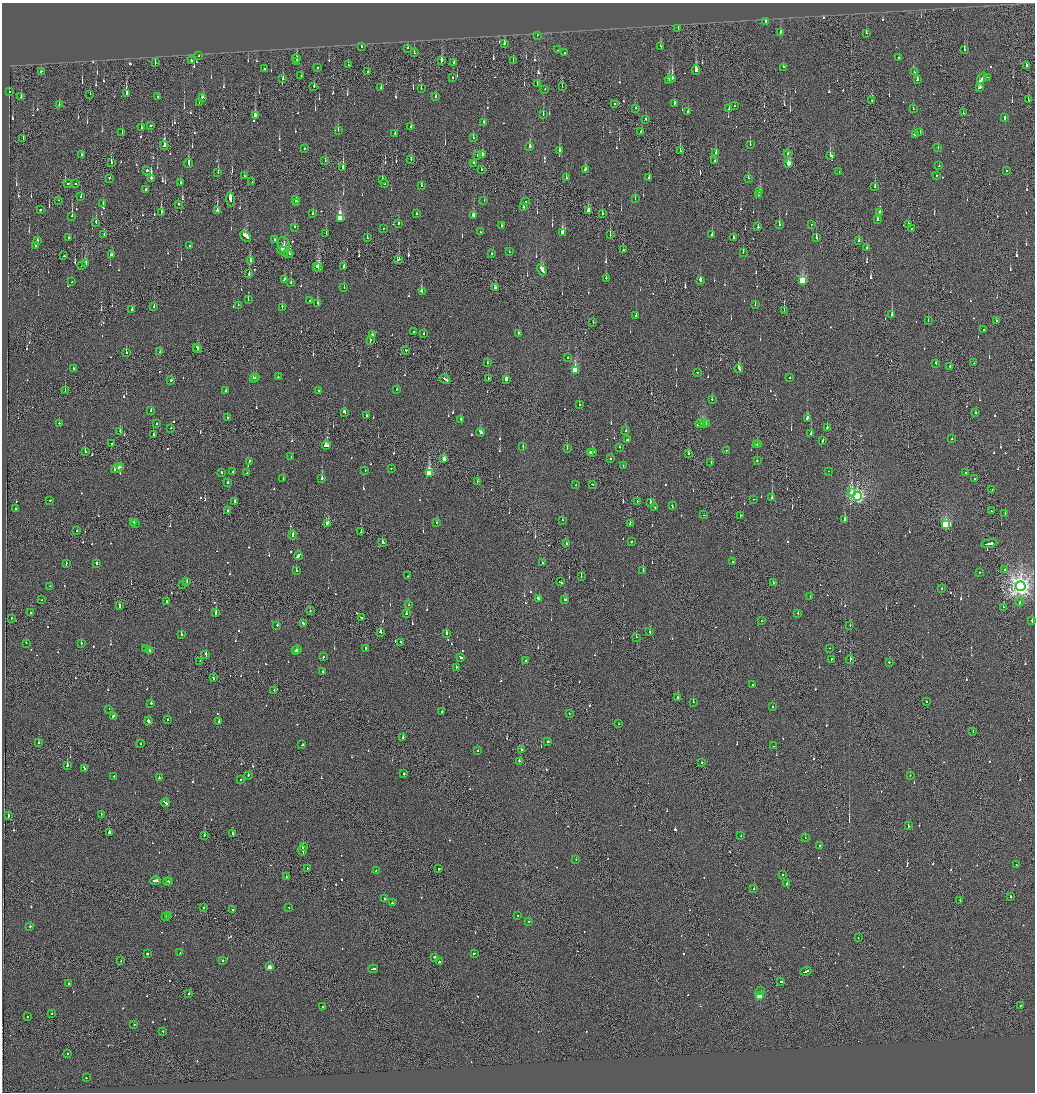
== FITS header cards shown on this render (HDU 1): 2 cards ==
NAXIS1  =                 2065
NAXIS2  =                 2180

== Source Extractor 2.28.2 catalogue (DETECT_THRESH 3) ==
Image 2065 x 2180 px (HDU 1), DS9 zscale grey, zoomed out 1/2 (1 PNG px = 2 x 2 image px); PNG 1037 x 1094 px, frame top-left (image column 1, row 2179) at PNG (2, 3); each listed source drawn as its Kron ellipse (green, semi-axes under 4 px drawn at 4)
Background -0.133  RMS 0.068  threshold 0.203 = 3 sigma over >= 5 px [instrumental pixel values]
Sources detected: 1085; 48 cannot appear on this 1/2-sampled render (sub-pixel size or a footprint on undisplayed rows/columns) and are neither listed nor drawn; of the other 1037, the 500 brightest by FLUX_AUTO listed and drawn (537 fainter detections omitted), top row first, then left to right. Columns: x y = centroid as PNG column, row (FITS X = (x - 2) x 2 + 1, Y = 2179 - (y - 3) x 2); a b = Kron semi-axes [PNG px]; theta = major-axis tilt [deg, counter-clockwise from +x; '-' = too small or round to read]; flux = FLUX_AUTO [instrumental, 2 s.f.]
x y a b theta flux
765 21 2 2 - 560
678 28 2 1 - 130
781 32 2 2 - 82
866 33 2 2 - 140
537 35 2 2 - 120
504 44 4 2 - 100
361 46 2 2 - 130
660 46 2 2 - 180
408 48 3 2 - 150
557 50 2 2 - 64
964 50 4 1 - 91
414 53 2 1 - 200
565 53 2 2 - 97
199 56 2 2 - 94
898 57 2 2 - 140
296 58 4 2 - 100
191 60 2 2 - 72
297 61 2 2 - 450
441 61 4 2 - 82
513 61 2 1 - 70
454 62 2 1 - 130
155 63 2 1 - 110
348 65 2 1 - 140
1027 65 2 2 - 400
783 67 2 2 - 73
317 68 2 2 - 170
264 69 2 2 - 340
696 70 5 3 - 140
41 71 3 2 - 240
368 71 2 1 - 120
914 72 2 2 - 170
301 76 2 1 - 63
987 77 2 2 - 63
283 78 3 2 - 90
452 78 2 2 - 67
672 78 4 2 - 460
982 78 6 2 54 580
917 79 2 2 - 460
669 81 3 2 - 250
537 84 2 2 - 110
314 86 2 2 - 150
562 86 2 1 - 83
980 87 3 3 - 140
381 88 2 2 - 66
421 88 2 2 - 76
545 89 2 1 - 88
9 92 2 2 - 80
126 93 4 2 - 230
90 94 2 1 - 67
435 96 2 2 - 100
21 97 3 2 - 73
157 97 2 2 - 240
202 97 3 2 - 150
1028 100 2 1 - 110
872 101 2 1 - 66
199 103 2 2 - 120
59 104 3 2 - 94
614 104 2 2 - 85
674 104 4 2 - 170
734 106 2 2 - 68
636 108 2 1 - 130
729 109 3 2 - 73
913 109 2 2 - 83
688 112 2 2 - 160
963 113 2 1 - 110
543 114 2 2 - 120
255 116 3 2 - 490
1005 118 3 2 - 350
646 119 2 2 - 87
484 122 2 2 - 110
151 125 3 2 - 360
141 127 4 2 - 78
411 127 2 2 - 170
338 130 3 2 - 150
641 132 2 2 - 160
920 132 2 2 - 66
122 133 3 2 - 95
395 134 2 1 - 210
915 135 3 2 - 280
23 138 3 1 - 78
473 138 2 1 - 140
750 144 2 2 - 96
164 145 4 2 - 260
530 147 3 2 - 170
938 147 2 2 - 69
304 149 2 2 - 130
559 150 2 2 - 410
680 151 4 1 - 72
716 153 3 2 - 100
787 153 2 2 - 120
81 155 2 2 - 130
477 155 2 2 - 81
482 155 2 2 - 220
830 155 3 2 - 250
411 160 2 1 - 85
325 161 2 2 - 110
714 161 2 2 - 250
111 162 3 1 - 580
189 163 4 2 - 810
473 163 2 1 - 360
789 164 4 2 - 340
939 166 2 2 - 96
343 167 3 2 - 530
585 169 3 2 - 240
147 170 2 2 - 280
481 170 2 1 - 350
839 171 2 2 - 90
1006 171 2 2 - 86
218 173 2 2 - 130
244 176 2 2 - 320
936 176 2 2 - 72
649 177 2 2 - 120
109 178 2 2 - 180
151 178 3 2 - 1800
566 178 2 1 - 100
748 178 2 2 - 91
382 180 3 1 - 240
181 182 2 2 - 66
252 182 2 1 - 120
68 183 2 2 - 130
75 183 2 1 - 270
385 183 2 2 - 110
421 185 2 2 - 66
875 187 3 2 - 110
146 189 2 2 - 240
760 192 4 2 - 150
758 195 2 2 - 150
81 196 3 2 - 100
230 199 7 3 -85 380
635 199 2 2 - 71
58 200 2 1 - 70
296 200 4 2 - 560
484 201 2 2 - 63
296 202 2 2 - 200
525 202 2 2 - 70
103 203 2 2 - 100
178 204 2 1 - 240
524 207 2 2 - 210
40 210 2 2 - 170
217 210 3 2 - 110
588 211 3 2 - 220
161 212 3 1 - 320
880 212 2 2 - 250
313 214 3 2 - 84
417 214 2 2 - 64
602 214 2 2 - 480
473 215 3 2 - 78
72 216 2 2 - 530
340 218 4 3 - 850
878 219 2 2 - 170
96 222 3 2 - 320
398 223 2 2 - 120
779 224 3 2 - 110
812 224 2 1 - 79
908 224 3 1 - 100
501 226 2 2 - 87
294 227 2 2 - 75
758 227 2 2 - 130
383 228 2 1 - 80
911 228 2 1 - 120
480 232 2 1 - 97
326 233 3 2 - 68
562 233 3 2 - 1000
104 235 2 2 - 80
610 235 2 2 - 420
712 235 2 2 - 94
245 236 6 3 -40 470
68 238 2 2 - 90
367 238 3 2 - 63
733 238 2 2 - 140
816 238 3 2 - 110
275 239 2 2 - 200
37 241 2 2 - 220
859 241 2 1 - 150
190 245 2 2 - 130
284 245 8 6 -73 93
35 246 2 2 - 88
867 248 2 2 - 90
623 250 2 1 - 170
283 251 6 2 -20 540
509 252 2 1 - 120
743 252 3 2 - 69
288 253 5 2 - 470
111 254 3 2 - 160
492 254 2 2 - 69
64 256 2 2 - 190
399 259 3 2 - 230
250 261 3 2 - 200
86 264 3 2 - 97
81 265 2 2 - 370
317 267 4 2 - 170
343 267 3 2 - 110
318 268 4 2 - 250
542 270 6 2 -60 320
249 274 3 2 - 97
606 278 2 2 - 63
284 280 2 2 - 130
700 280 3 2 - 300
802 281 4 3 - 1100
72 282 2 2 - 98
291 282 2 2 - 86
344 288 2 2 - 68
495 288 3 2 - 110
422 291 3 2 - 300
248 300 3 2 - 70
310 300 2 2 - 72
317 303 3 2 - 81
238 305 2 2 - 76
755 305 2 2 - 66
154 307 2 1 - 91
282 307 2 2 - 81
132 310 2 2 - 400
784 310 2 1 - 340
636 315 2 2 - 95
892 315 2 2 - 680
928 320 2 2 - 67
996 321 2 1 - 250
593 322 2 2 - 110
984 330 2 2 - 100
414 332 3 2 - 150
518 333 2 2 - 93
372 334 2 2 - 100
424 334 2 2 - 150
370 340 3 2 - 140
196 347 2 2 - 110
198 349 2 2 - 190
406 350 2 2 - 130
160 352 2 2 - 71
126 353 2 1 - 300
568 357 2 2 - 100
487 363 2 2 - 76
936 363 3 2 - 88
974 363 2 1 - 80
950 366 2 2 - 410
74 368 2 2 - 330
739 369 4 2 - 250
575 370 4 3 - 770
697 372 2 2 - 71
278 377 2 2 - 78
790 377 2 2 - 100
253 378 2 2 - 300
256 378 2 2 - 110
488 378 2 1 - 68
445 379 5 2 - 270
506 379 3 2 - 140
171 381 2 2 - 310
397 389 2 2 - 74
226 390 2 2 - 560
65 391 2 1 - 90
318 391 2 1 - 150
712 399 2 2 - 78
580 405 2 2 - 96
151 411 2 2 - 120
344 412 3 2 - 180
976 413 2 1 - 68
366 416 2 2 - 66
227 418 2 1 - 110
807 418 3 2 - 290
461 419 3 2 - 120
59 423 2 2 - 170
156 423 2 2 - 67
701 423 5 3 - 320
704 424 3 1 - 140
707 424 2 2 - 390
171 428 2 1 - 66
827 428 2 2 - 440
120 431 2 2 - 86
625 431 2 2 - 65
480 432 4 2 - 270
811 433 2 2 - 100
153 434 2 2 - 180
951 439 2 2 - 92
627 440 3 2 - 140
823 440 3 2 - 330
111 443 2 2 - 130
757 444 2 1 - 84
758 444 2 2 - 130
326 445 4 3 - 250
523 447 2 2 - 76
620 447 2 2 - 68
567 448 2 2 - 77
85 451 2 2 - 180
726 451 2 2 - 71
590 452 2 2 - 130
592 452 3 1 - 200
688 454 2 2 - 93
291 457 2 2 - 150
444 459 3 2 - 140
610 459 2 2 - 100
249 461 2 2 - 96
757 461 2 2 - 99
711 462 2 2 - 64
623 466 2 2 - 120
120 467 2 2 - 200
117 468 7 2 28 390
391 468 2 2 - 70
365 470 2 2 - 78
828 471 2 1 - 69
233 472 3 2 - 170
221 473 2 2 - 150
247 473 2 2 - 140
429 473 4 3 - 950
965 473 2 2 - 66
322 478 2 2 - 370
283 479 2 2 - 89
975 479 2 2 - 71
477 481 2 1 - 69
227 482 2 2 - 150
592 484 3 1 - 180
576 485 2 2 - 72
992 490 2 2 - 170
852 493 2 2 - 1100
857 496 4 4 - 3900
772 498 2 2 - 260
754 499 2 2 - 120
50 500 2 2 - 74
637 501 2 1 - 95
235 502 2 2 - 68
650 502 3 2 - 150
672 506 3 2 - 430
655 507 2 1 - 170
15 508 2 2 - 72
227 510 2 1 - 110
991 511 2 1 - 130
1005 513 2 2 - 340
704 515 2 2 - 84
740 515 2 1 - 250
845 519 2 2 - 470
562 520 2 2 - 210
133 522 2 1 - 74
135 523 2 2 - 68
327 523 3 3 - 310
436 523 2 2 - 140
630 524 2 2 - 220
946 525 4 3 - 1300
77 531 2 2 - 91
361 532 2 1 - 200
292 535 4 2 - 590
383 542 3 2 - 110
631 542 2 2 - 200
989 543 8 2 9 840
567 544 2 2 - 120
298 556 4 2 - 1200
733 562 2 2 - 400
97 563 2 2 - 280
542 563 2 1 - 110
66 564 2 2 - 150
1005 569 2 1 - 100
296 571 3 2 - 100
643 571 2 2 - 310
979 572 2 2 - 120
408 576 2 2 - 190
581 576 3 1 - 110
187 581 3 2 - 170
560 582 3 2 - 180
773 583 2 2 - 180
183 584 2 1 - 72
50 586 2 2 - 120
1021 586 5 5 - 9700
942 589 2 2 - 72
810 596 2 2 - 79
538 598 3 2 - 430
42 599 2 1 - 77
565 600 2 2 - 75
166 601 2 2 - 80
1020 602 4 2 - 440
408 605 2 2 - 80
119 606 3 2 - 350
1003 607 2 1 - 87
310 611 2 2 - 220
30 613 2 1 - 63
216 613 3 2 - 840
798 613 2 2 - 170
406 614 2 2 - 120
11 618 2 1 - 85
361 618 4 2 - 280
761 621 2 1 - 66
1032 621 2 2 - 200
303 623 3 2 - 530
277 625 2 2 - 130
850 625 2 2 - 67
380 632 2 2 - 530
650 632 3 2 - 80
446 633 2 2 - 440
181 635 2 2 - 190
636 637 2 1 - 64
400 642 2 2 - 65
26 643 2 2 - 77
81 643 2 2 - 89
145 648 2 1 - 140
365 648 2 1 - 220
830 648 2 2 - 79
298 650 3 2 - 180
149 651 2 2 - 72
296 651 2 2 - 190
206 654 4 2 - 270
323 657 2 2 - 130
460 657 3 2 - 430
831 659 2 2 - 220
526 660 2 2 - 72
850 660 4 2 - 350
200 661 2 2 - 110
889 662 2 1 - 110
456 667 2 2 - 140
322 671 2 2 - 120
213 678 3 2 - 100
753 684 2 2 - 74
274 690 2 1 - 120
678 698 2 2 - 480
693 702 2 2 - 100
926 702 2 2 - 86
151 703 2 2 - 400
772 707 2 2 - 380
109 709 2 2 - 76
442 712 2 2 - 72
569 714 2 1 - 68
113 716 3 2 - 170
168 719 2 2 - 250
148 721 4 2 - 540
219 722 2 2 - 210
619 724 2 1 - 67
973 731 2 1 - 69
403 737 2 2 - 84
548 741 2 2 - 480
39 743 2 2 - 100
141 744 2 1 - 120
302 745 2 2 - 110
774 746 2 1 - 280
478 750 2 2 - 110
522 750 2 2 - 210
519 761 2 2 - 160
702 762 2 1 - 140
67 765 2 2 - 120
84 768 3 2 - 120
404 774 2 2 - 420
248 775 2 2 - 120
114 776 2 2 - 180
910 776 2 1 - 80
159 778 3 2 - 120
241 780 2 2 - 120
165 803 4 2 - 510
101 814 2 1 - 170
8 816 2 2 - 570
908 826 2 2 - 1500
110 832 3 2 - 310
233 833 3 2 - 160
204 835 2 1 - 730
741 836 2 2 - 160
805 838 2 2 - 150
820 845 2 2 - 260
303 847 2 2 - 370
303 850 5 2 - 530
576 859 2 2 - 65
1016 865 2 1 - 130
307 868 2 1 - 110
439 869 2 2 - 260
376 871 2 2 - 73
783 875 2 2 - 66
286 876 2 2 - 91
155 881 5 2 - 590
167 881 2 1 - 98
169 881 4 2 - 230
787 883 2 2 - 490
754 889 2 1 - 160
1010 896 2 2 - 130
385 899 2 2 - 190
960 901 2 2 - 200
392 903 2 2 - 220
204 907 2 1 - 67
289 908 2 2 - 190
233 910 2 2 - 100
169 915 2 2 - 200
518 915 2 2 - 65
166 917 2 1 - 440
529 921 2 2 - 95
30 926 2 2 - 75
858 938 2 2 - 150
180 953 2 2 - 95
474 953 2 2 - 99
147 954 2 2 - 220
434 957 2 2 - 300
222 960 2 2 - 540
121 961 2 2 - 90
439 962 2 2 - 140
269 967 3 3 - 210
373 969 5 2 - 300
806 971 5 2 - 410
781 982 2 2 - 300
68 983 2 2 - 100
761 991 2 2 - 98
189 993 2 2 - 520
759 996 3 3 - 620
1020 1005 2 2 - 93
323 1006 2 2 - 240
52 1014 2 2 - 93
27 1017 2 2 - 130
134 1025 2 2 - 65
163 1031 2 2 - 150
68 1053 2 2 - 80
86 1078 2 2 - 170
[537 fainter detections neither listed nor drawn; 48 sub-pixel or undisplayed-footprint detections neither listed nor drawn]